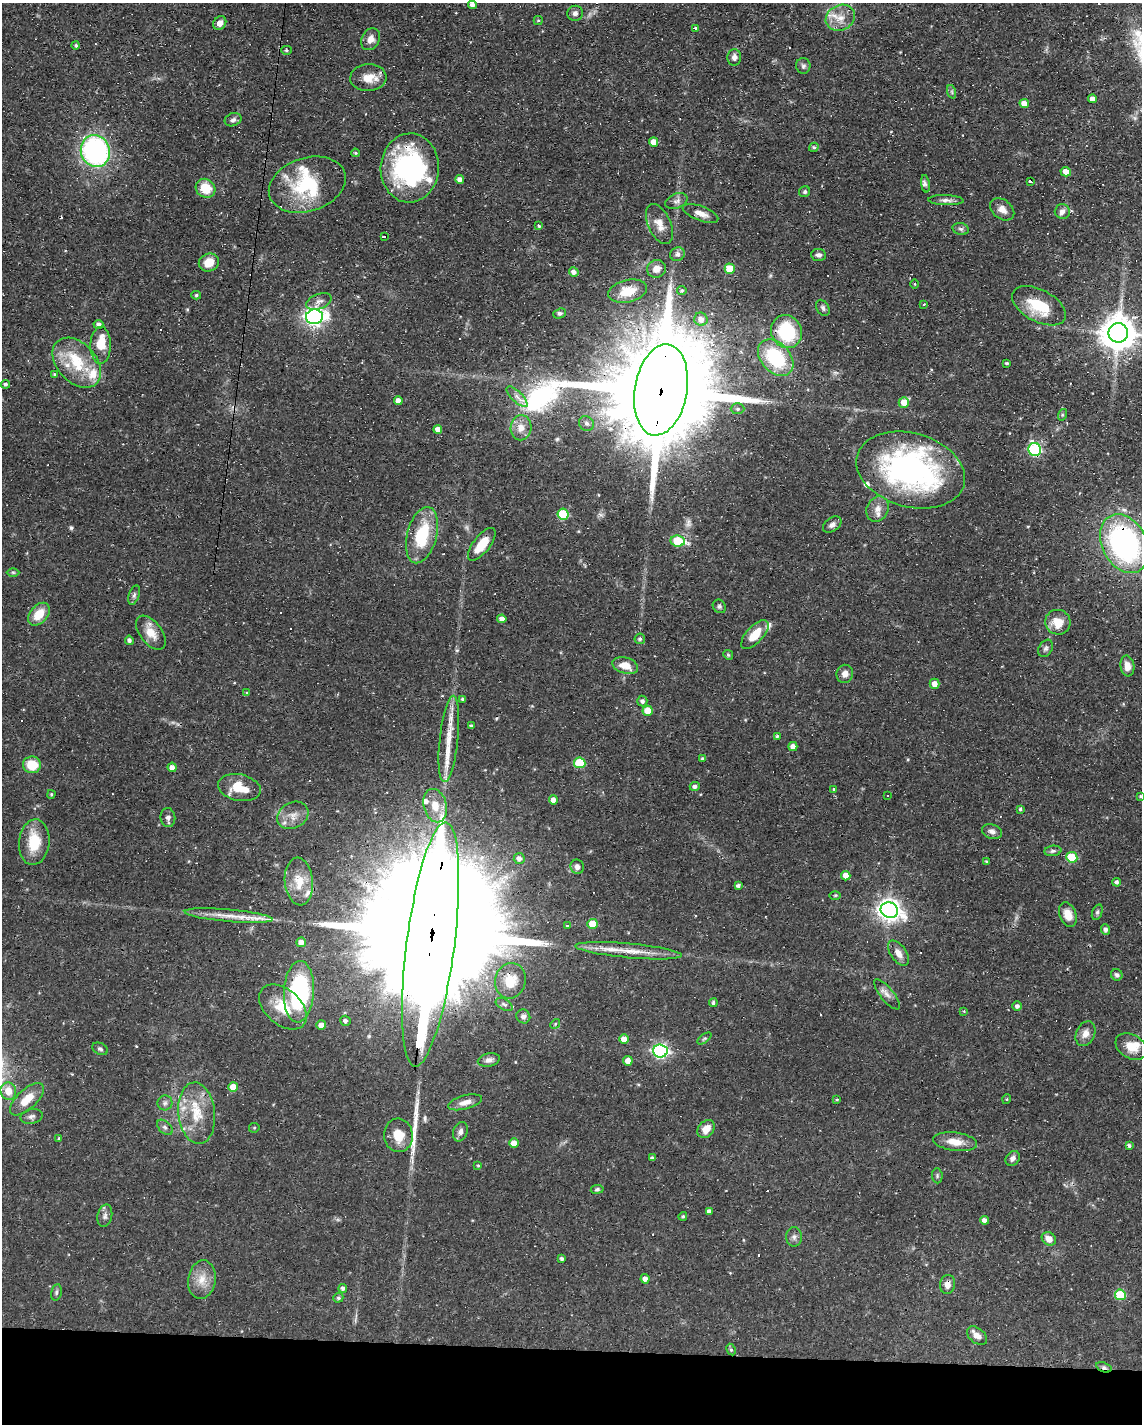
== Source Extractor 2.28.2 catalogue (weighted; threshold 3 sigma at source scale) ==
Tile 10 of 4 x 3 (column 2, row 3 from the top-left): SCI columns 1141-2280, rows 214-1635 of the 4561 x 4584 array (HDU 1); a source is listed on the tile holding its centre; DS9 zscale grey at full resolution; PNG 1144 x 1426 px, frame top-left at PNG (2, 3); each listed source drawn as its Kron ellipse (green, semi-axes under 4 px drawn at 4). Shown black and unused: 5% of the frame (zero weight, under 3 of 4 exposures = <1% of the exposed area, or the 3 px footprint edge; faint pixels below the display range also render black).
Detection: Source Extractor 2.28.2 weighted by HDU 2 'WHT'; one run over the whole footprint, this tile lists its part. Background 0.0541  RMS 0.0032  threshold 0.0144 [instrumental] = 3 sigma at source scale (4.5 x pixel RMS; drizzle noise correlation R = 1.50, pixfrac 1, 0.05/0.05 arcsec/px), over >= 5 px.
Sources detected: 242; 20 cosmic-ray / hot-pixel residue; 1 long thin detection or spike segment (spike, bleed or trail) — neither listed nor drawn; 17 inside a brighter listed object's ellipse — not listed separately; the other 204 listed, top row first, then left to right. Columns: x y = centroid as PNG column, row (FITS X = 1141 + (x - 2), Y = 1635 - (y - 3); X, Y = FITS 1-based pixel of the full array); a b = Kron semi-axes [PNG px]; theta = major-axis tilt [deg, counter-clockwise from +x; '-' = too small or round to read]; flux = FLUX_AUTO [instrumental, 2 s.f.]
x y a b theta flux
472 5 4 4 - 1.3
575 13 8 7 - 1.3
840 18 15 12 28 4.4
538 20 4 4 - 0.42
220 23 7 6 - 2.2
695 28 3 3 - 0.82
371 39 11 9 61 2.4
76 45 4 4 - 0.43
286 50 5 4 - 0.5
734 57 8 7 - 1.3
803 66 8 7 - 0.85
368 78 18 13 4 4.5
952 92 7 4 -72 0.58
1093 99 4 4 - 1.6
1024 104 5 4 - 3
233 120 8 6 23 1.2
654 142 5 4 - 2.6
814 147 5 4 - 0.59
95 151 16 14 -73 67
355 153 4 3 - 0.41
410 168 34 29 87 48
1066 172 5 4 - 2.9
460 179 4 4 - 1.7
1031 181 3 3 - 4.1
925 184 9 4 -82 0.83
307 185 39 26 18 23
205 188 10 9 - 7.2
805 192 6 5 - 0.62
946 200 17 5 -2 1.5
676 201 11 7 22 1.4
1002 209 13 9 -38 2.5
1062 212 7 7 - 1.5
701 213 19 7 -20 2.8
659 224 21 11 -65 3.9
539 226 4 3 - 0.39
961 229 8 6 -15 0.78
385 237 3 3 - 2.5
677 254 7 6 - 1.2
819 255 7 6 - 1.1
209 262 10 9 - 4.6
656 269 9 8 - 2.5
730 269 5 5 - 7.4
574 272 5 4 - 1.4
915 284 4 3 - 0.26
682 290 5 4 - 0.51
628 291 20 11 13 5
196 295 5 4 - 0.49
319 301 13 7 22 1.6
924 304 3 2 - 0.24
1039 306 29 16 -28 12
823 308 9 6 -57 0.88
560 313 6 4 22 0.75
314 317 8 7 - 150
701 319 7 6 - 2.3
98 324 5 4 - 1.4
787 332 17 15 -63 24
1118 333 10 9 - 700
101 345 18 10 88 6.4
776 358 21 14 -48 24
77 363 29 19 -48 14
1007 363 3 3 - 0.44
55 374 4 3 - 0.4
5 384 4 4 - 0.83
661 390 46 26 80 14000
517 397 13 5 -45 1.5
398 401 4 4 - 2
904 402 5 5 - 4.4
738 409 7 5 1 0.68
1062 415 6 4 73 0.42
586 423 8 7 - 0.96
521 428 12 10 87 3.4
438 429 4 4 - 2
1035 449 7 6 - 40
911 470 55 37 -16 85
878 509 13 10 62 2.7
563 514 5 5 - 16
832 525 10 7 35 1.5
422 535 29 15 75 16
678 541 7 5 -7 12
482 544 20 8 52 6
1124 544 31 22 -63 74
13 572 6 4 -1 0.43
134 595 10 5 71 0.85
719 606 7 6 - 0.71
39 614 13 8 49 5.9
502 619 4 4 - 1.6
1058 622 13 12 - 5.4
151 633 20 11 -52 4.4
755 635 18 8 48 5.9
640 639 5 5 - 0.67
129 640 5 4 - 1
1046 648 9 6 58 0.94
728 655 5 4 - 0.44
625 666 13 8 -17 4.4
1127 666 10 7 -81 2.7
845 674 9 8 - 2
935 684 5 5 - 2.2
247 693 4 4 - 0.3
463 699 4 3 - 0.51
642 701 5 5 - 0.98
648 711 5 5 - 5.1
471 726 3 3 - 0.58
777 736 4 3 - 0.42
449 739 43 9 84 8
793 746 4 4 - 1.9
703 759 4 3 - 0.82
580 763 6 5 - 12
32 765 9 8 - 7.5
172 767 4 4 - 1.8
695 786 5 4 - 0.93
239 788 21 13 -12 8
834 789 4 3 - 0.31
51 794 4 3 - 0.37
888 795 3 2 - 0.3
1140 796 4 3 - 0.38
553 800 4 4 - 1.9
435 806 17 11 -76 5.2
1020 809 4 4 - 0.39
293 815 16 12 30 3.8
168 818 9 7 -83 1.1
992 832 10 7 -19 1.5
34 842 23 15 84 9.4
1053 851 8 5 7 0.8
1072 857 5 5 - 13
519 858 5 5 - 1.3
986 862 4 3 - 0.43
577 867 7 6 - 1.5
846 876 5 4 - 2.9
299 882 24 14 -85 6.3
1116 882 4 4 - 0.81
738 886 4 3 - 0.88
835 895 6 3 2 0.37
889 910 9 7 -21 230
1097 912 8 5 69 0.67
1068 915 13 8 -69 3.4
229 916 44 6 -5 5.3
592 924 5 5 - 6.1
567 926 3 3 - 1.9
1106 929 5 4 - 1.2
301 942 5 5 - 2.6
430 944 123 24 83 37000
629 951 53 7 -5 7.2
898 953 14 7 -54 2.5
1117 975 6 5 - 0.82
510 981 18 15 76 5.2
299 992 31 15 87 40
887 994 19 6 -51 2
713 1003 4 4 - 0.69
504 1004 9 5 -31 0.77
1017 1006 5 4 - 1
283 1007 27 17 -41 10
964 1011 4 3 - 0.26
523 1016 7 6 - 1.2
345 1021 5 5 - 0.84
555 1024 5 4 - 0.39
321 1025 5 4 - 2.5
1085 1034 13 9 66 2.5
704 1038 8 4 38 0.49
624 1039 5 4 - 2.6
1131 1047 17 11 -32 4.6
100 1049 8 5 -26 0.78
660 1051 7 6 - 78
489 1060 11 6 12 1.6
628 1061 5 4 - 2.7
233 1087 5 5 - 3.9
8 1091 9 7 -76 4.3
27 1099 21 9 43 5.5
837 1099 4 3 - 0.33
1007 1099 5 3 - 0.27
465 1102 17 7 15 2.5
165 1103 7 7 - 1
197 1113 31 18 -84 11
31 1116 11 7 13 1.1
165 1127 9 5 -44 0.96
254 1128 5 5 - 0.41
706 1129 10 7 49 3.5
460 1132 10 7 69 1.4
398 1135 17 14 -85 6.5
59 1138 3 3 - 0.34
955 1142 22 9 -7 4.5
514 1143 5 4 - 2.9
1129 1145 4 3 - 0.77
652 1158 4 3 - 0.76
1013 1158 8 6 47 1.3
478 1165 4 3 - 0.32
937 1176 7 5 -84 0.59
597 1189 6 4 9 0.66
709 1211 4 4 - 1
105 1216 11 7 77 1.3
683 1216 4 4 - 0.5
985 1220 4 4 - 1.4
794 1237 9 8 - 1.3
1049 1239 7 6 - 2.5
562 1259 3 3 - 0.71
645 1279 4 4 - 1.6
202 1280 19 13 81 5
948 1284 9 7 80 2.2
343 1288 4 4 - 0.82
56 1292 8 5 80 0.74
1120 1295 5 5 - 16
338 1298 5 5 - 0.55
977 1336 12 7 -40 2.1
731 1350 6 4 -62 0.52
1104 1367 8 5 -20 0.84
Overlapping masked pixels (flux is a lower limit): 9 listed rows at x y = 410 168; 787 332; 661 390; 1035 449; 911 470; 1124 544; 430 944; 948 1284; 1104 1367
Isophote crosses this tile's border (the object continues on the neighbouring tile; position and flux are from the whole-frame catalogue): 2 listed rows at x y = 1118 333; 1140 796
Unlisted compact peaks at least as high as the median listed source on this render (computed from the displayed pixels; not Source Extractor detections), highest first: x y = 71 528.